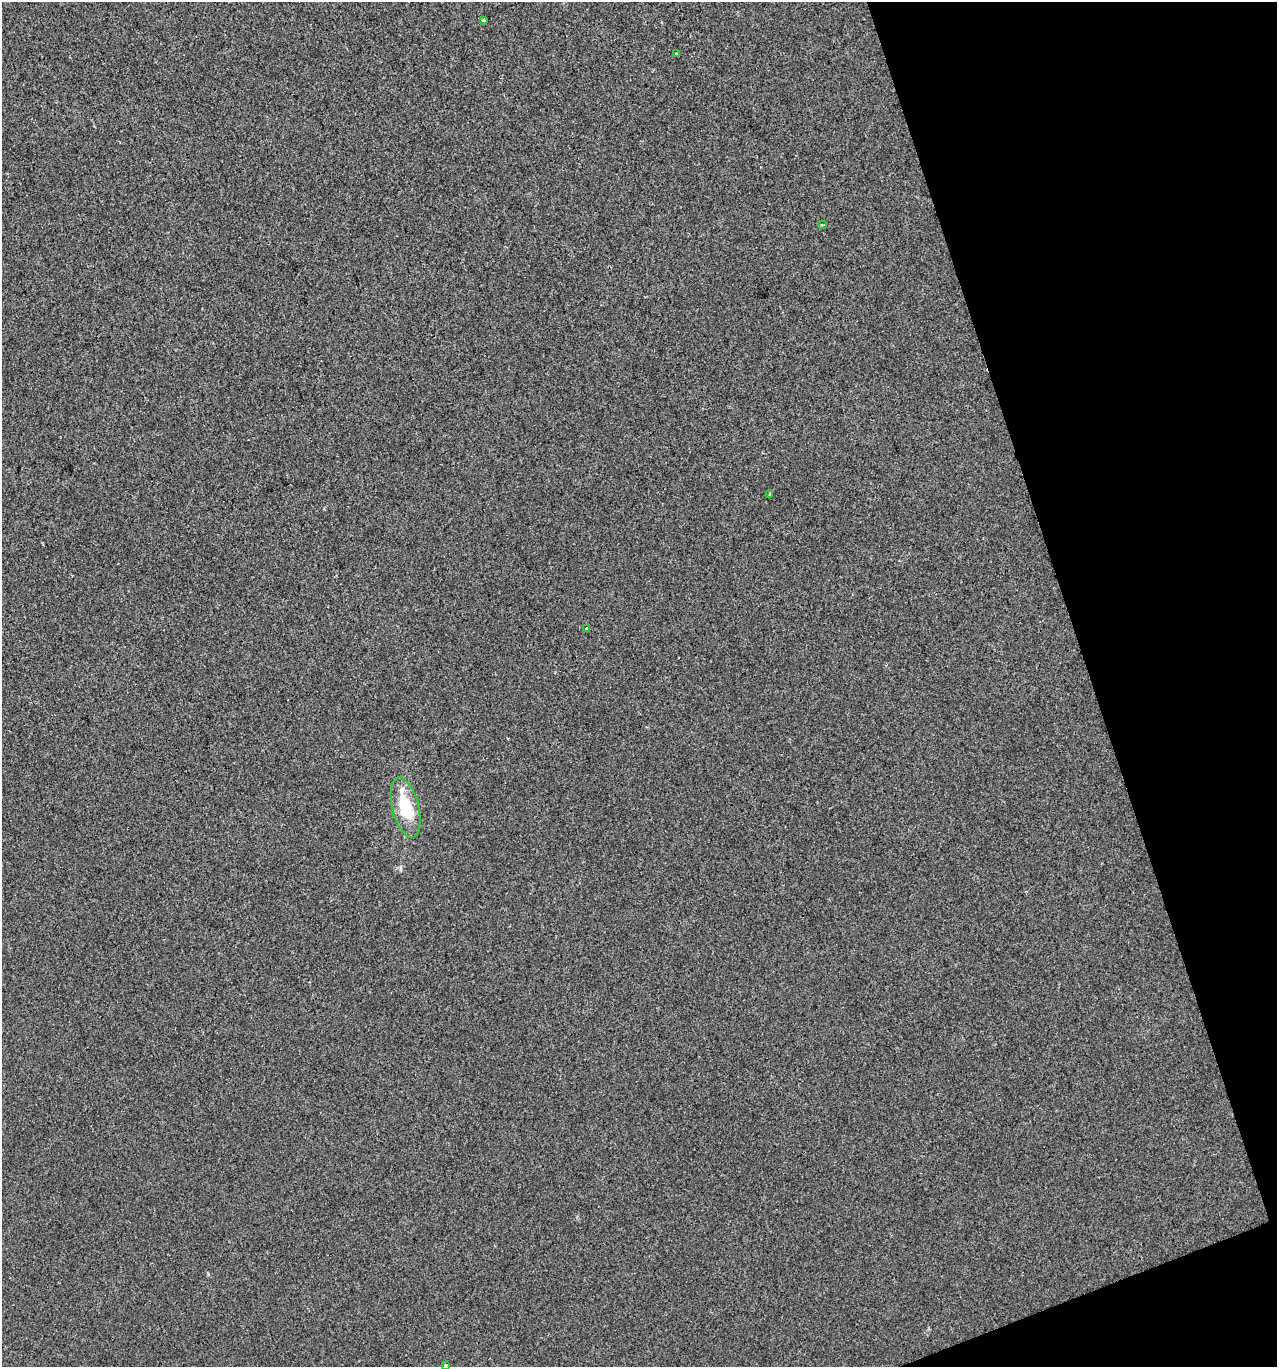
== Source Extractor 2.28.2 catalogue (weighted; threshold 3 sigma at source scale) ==
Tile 12 of 4 x 4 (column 4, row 3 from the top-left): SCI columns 3949-5223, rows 1366-2730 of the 5294 x 5460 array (HDU 1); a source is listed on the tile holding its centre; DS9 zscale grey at full resolution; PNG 1279 x 1369 px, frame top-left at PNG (2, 2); each listed source drawn as its Kron ellipse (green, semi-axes under 4 px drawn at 4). Shown black and unused: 16% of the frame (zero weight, under 2 of 3 exposures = <1% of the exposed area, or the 3 px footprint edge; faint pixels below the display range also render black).
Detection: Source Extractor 2.28.2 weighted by HDU 2 'WHT'; one run over the whole footprint, this tile lists its part. Background 9.07e-04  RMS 0.0047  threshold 0.0212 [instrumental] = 3 sigma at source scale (4.5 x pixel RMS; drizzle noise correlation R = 1.50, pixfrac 1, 0.0396/0.0396 arcsec/px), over >= 5 px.
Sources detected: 7; all 7 listed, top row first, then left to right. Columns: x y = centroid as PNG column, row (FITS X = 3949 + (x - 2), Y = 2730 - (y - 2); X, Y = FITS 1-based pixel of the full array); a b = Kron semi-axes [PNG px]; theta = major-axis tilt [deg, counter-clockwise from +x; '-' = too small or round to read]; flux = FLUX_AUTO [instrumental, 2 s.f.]
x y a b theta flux
484 20 4 3 - 0.53
676 54 3 2 - 0.75
822 225 4 2 - 0.45
770 494 3 3 - 0.5
587 628 3 3 - 12
406 808 31 13 -76 20
445 1366 3 3 - 3.5
Isophote crosses this tile's border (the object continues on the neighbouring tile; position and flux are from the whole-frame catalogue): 1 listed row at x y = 445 1366